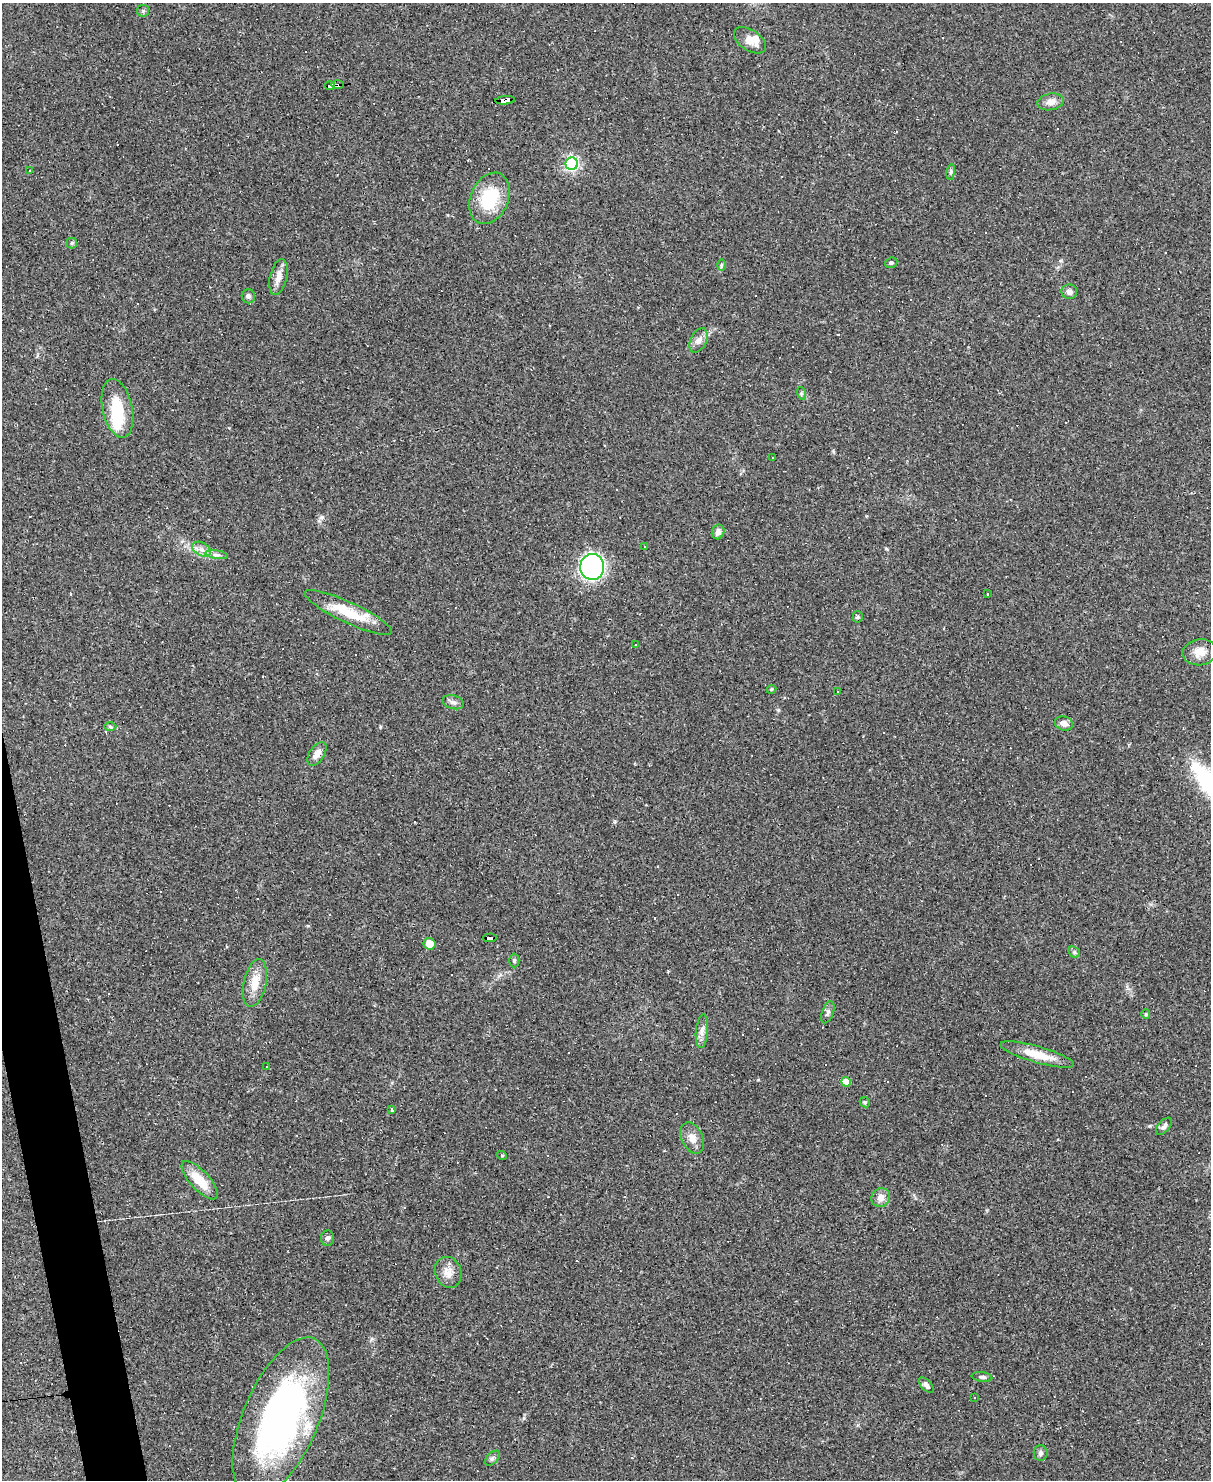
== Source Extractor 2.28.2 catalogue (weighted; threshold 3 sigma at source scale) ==
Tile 7 of 4 x 3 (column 3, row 2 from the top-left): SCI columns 2417-3625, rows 1723-3200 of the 4833 x 4811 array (HDU 1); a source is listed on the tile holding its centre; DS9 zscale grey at full resolution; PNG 1213 x 1482 px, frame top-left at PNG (2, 3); each listed source drawn as its Kron ellipse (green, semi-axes under 4 px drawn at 4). Shown black and unused: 2% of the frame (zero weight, under 2 of 3 exposures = <1% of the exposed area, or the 3 px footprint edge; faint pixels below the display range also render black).
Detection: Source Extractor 2.28.2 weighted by HDU 2 'WHT'; one run over the whole footprint, this tile lists its part. Background 0.145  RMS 0.0082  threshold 0.037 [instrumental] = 3 sigma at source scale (4.5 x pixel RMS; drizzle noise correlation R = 1.50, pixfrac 1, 0.05/0.05 arcsec/px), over >= 5 px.
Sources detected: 104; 1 inside a brighter object's white glare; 37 cosmic-ray / hot-pixel residue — neither listed nor drawn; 4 inside a brighter listed object's ellipse — not listed separately; the other 62 listed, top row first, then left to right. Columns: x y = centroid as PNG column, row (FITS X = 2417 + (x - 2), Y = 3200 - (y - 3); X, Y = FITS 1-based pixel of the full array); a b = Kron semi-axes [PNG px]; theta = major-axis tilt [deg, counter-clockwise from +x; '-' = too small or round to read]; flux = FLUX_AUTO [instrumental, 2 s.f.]
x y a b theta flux
143 11 6 5 - 1.4
750 40 18 10 -34 9.3
330 85 5 3 - 64
338 85 6 3 0 40
505 100 10 4 6 93
1051 102 13 8 10 5.3
572 164 6 6 - 170
30 170 3 2 - 0.48
951 172 8 4 82 1.4
489 198 27 19 66 37
72 243 5 5 - 1.2
891 263 6 5 - 1.6
721 265 6 4 89 1.1
278 277 18 8 77 6.9
1069 292 8 7 - 3.7
248 296 7 6 - 2.4
698 340 13 8 64 4.7
801 393 6 4 -73 1.2
117 408 30 15 -77 29
773 458 3 3 - 2.9
718 532 7 6 - 3.7
645 546 3 2 - 0.68
201 549 10 6 -26 4.4
217 555 11 4 -9 2.7
592 567 13 12 - 210
987 593 3 3 - 13
348 612 48 10 -25 28
858 617 5 5 - 1.2
636 645 3 3 - 1.6
1200 652 17 13 9 8.8
771 689 5 4 - 1.1
838 692 3 2 - 0.65
453 702 10 6 -15 3.2
1064 723 9 7 -17 5.6
110 726 6 4 -1 1.2
317 754 13 7 56 6.1
490 938 7 4 3 160
429 944 6 6 - 11
1074 952 6 5 - 1.4
514 960 7 5 90 1.5
255 983 24 11 78 13
828 1012 11 5 69 2.6
1146 1014 5 4 - 0.93
702 1031 17 6 85 4.3
1037 1055 38 8 -16 17
267 1066 3 2 - 0.82
846 1082 5 5 - 15
865 1102 5 4 - 1.2
392 1109 3 3 - 65
1164 1126 10 5 52 2.5
692 1138 16 10 -65 7.6
502 1156 5 3 - 0.82
200 1180 24 9 -47 18
881 1197 10 9 - 5.9
327 1238 7 6 - 2
448 1272 16 13 -71 7.9
982 1377 10 4 -7 2.1
926 1385 9 5 -46 2.9
974 1398 2 2 - 0.6
281 1418 86 37 67 280
1041 1453 8 7 - 2.5
492 1458 9 5 46 2.2
Overlapping masked pixels (flux is a lower limit): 4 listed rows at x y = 330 85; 338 85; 505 100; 490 938
Unlisted compact peaks at least as high as the median listed source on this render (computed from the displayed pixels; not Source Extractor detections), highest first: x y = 322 517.